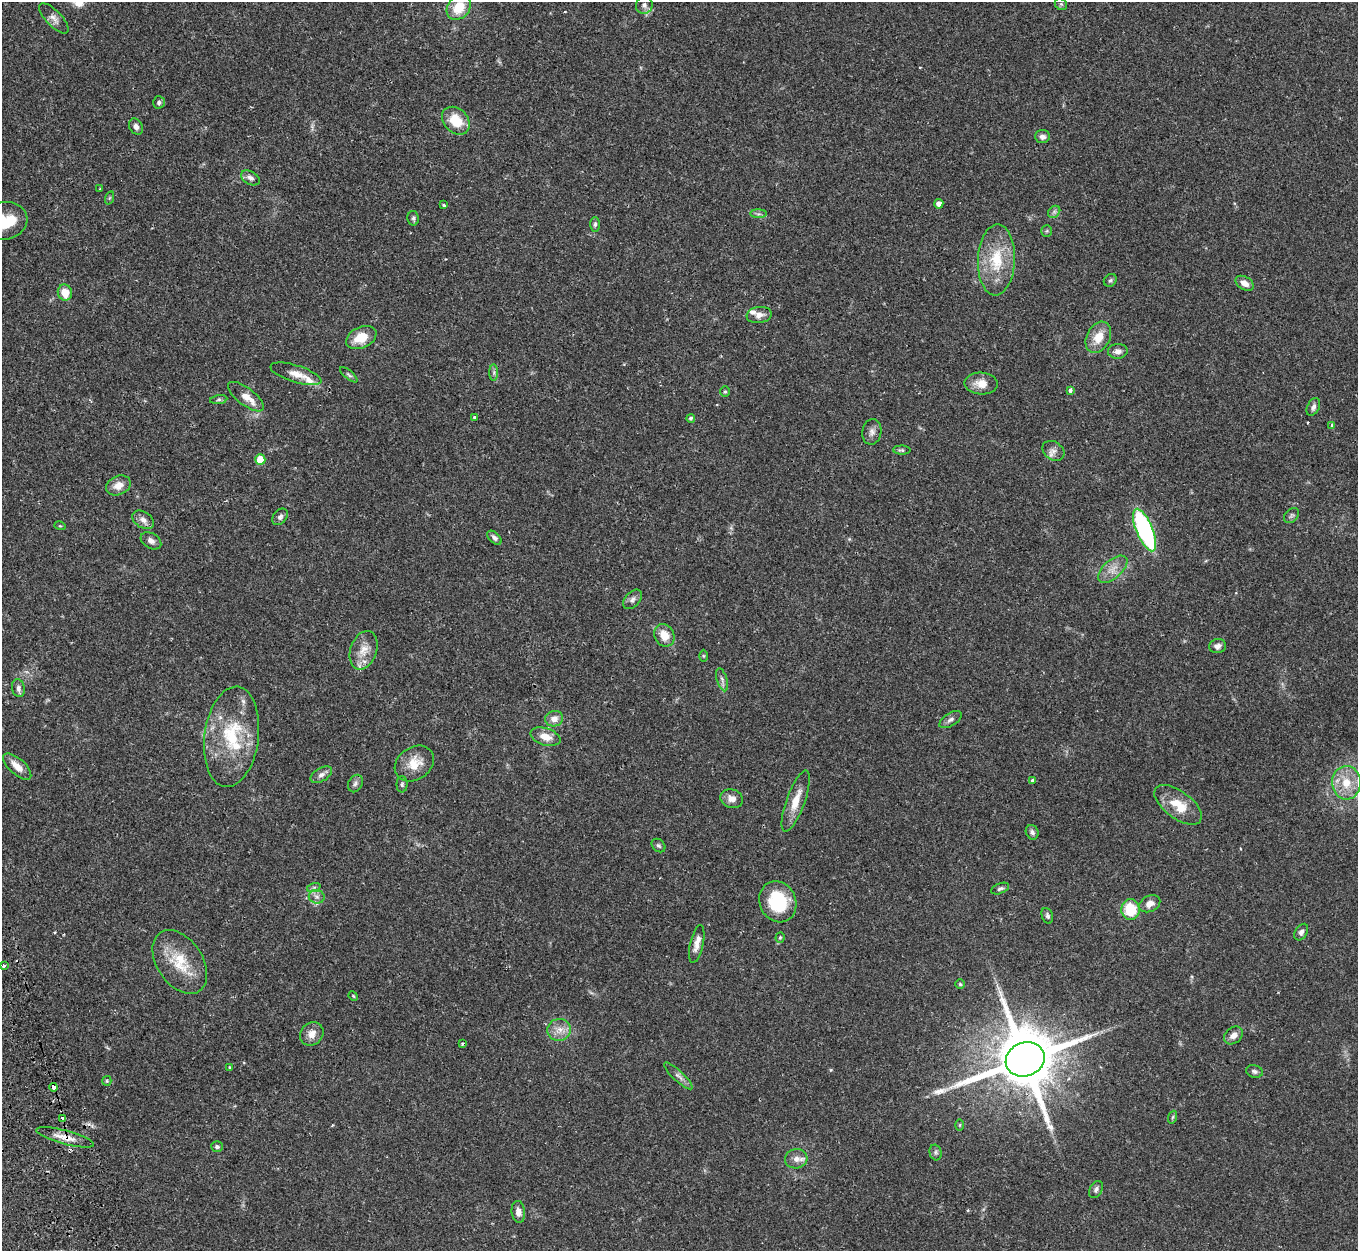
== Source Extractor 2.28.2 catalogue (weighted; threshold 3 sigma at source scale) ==
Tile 7 of 4 x 4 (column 3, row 2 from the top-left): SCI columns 2786-4141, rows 2682-3930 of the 5572 x 5527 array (HDU 1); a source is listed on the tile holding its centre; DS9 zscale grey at full resolution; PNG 1360 x 1253 px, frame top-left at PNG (2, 2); each listed source drawn as its Kron ellipse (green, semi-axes under 4 px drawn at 4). Shown black and unused: <1% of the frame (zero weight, under 2 of 3 exposures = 4% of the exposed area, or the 3 px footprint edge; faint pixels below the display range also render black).
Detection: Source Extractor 2.28.2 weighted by HDU 2 'WHT'; one run over the whole footprint, this tile lists its part. Background 0.082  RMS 0.0059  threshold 0.0265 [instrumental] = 3 sigma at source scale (4.5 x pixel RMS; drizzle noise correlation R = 1.50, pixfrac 1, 0.05/0.05 arcsec/px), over >= 5 px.
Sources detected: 113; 1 cosmic-ray / hot-pixel residue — neither listed nor drawn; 4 inside a brighter listed object's ellipse — not listed separately; the other 108 listed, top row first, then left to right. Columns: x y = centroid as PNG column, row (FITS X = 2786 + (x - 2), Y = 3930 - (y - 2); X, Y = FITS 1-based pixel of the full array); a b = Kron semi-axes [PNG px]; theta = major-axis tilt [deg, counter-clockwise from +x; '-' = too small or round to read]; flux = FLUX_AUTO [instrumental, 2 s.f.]
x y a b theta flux
1061 4 7 5 -44 1.1
644 5 9 8 - 2.2
459 7 14 10 49 13
54 18 19 8 -46 3.5
159 102 6 6 - 1.4
456 121 16 12 -46 13
136 127 8 6 -60 2.2
1042 137 7 6 - 2.5
250 178 10 6 -28 2.4
100 189 4 2 - 0.59
109 198 7 4 70 0.77
939 204 4 4 - 3.2
444 205 3 3 - 1.1
1054 212 7 5 45 1.4
758 214 8 4 0 1.2
413 218 7 5 -80 1.1
4 221 24 19 11 19
595 224 7 5 88 1.2
1047 231 6 5 - 0.9
996 260 35 18 87 23
1110 280 7 5 42 1.2
1245 283 10 6 -31 4.1
65 293 8 7 - 8
759 315 12 8 8 3.4
361 337 16 10 25 10
1098 337 16 11 63 9.4
1118 351 10 7 4 3.1
494 373 8 4 90 1.2
296 374 26 8 -17 6.3
349 375 10 4 -40 1.1
981 383 16 11 -2 6.5
1070 390 4 4 - 2.1
725 391 5 4 - 0.72
246 397 21 8 -37 6.6
219 400 9 4 8 1.2
1313 407 9 6 63 2
475 417 3 3 - 2.5
691 418 4 4 - 1.1
1332 425 4 3 - 1.8
872 432 13 9 81 2.9
902 450 8 4 -1 0.98
1053 451 12 9 -36 3
260 460 5 5 - 15
118 485 13 9 24 5
1291 516 9 6 45 1.3
280 517 9 6 47 1.9
143 520 12 8 -33 3.1
60 526 6 3 -17 0.54
1145 530 23 8 -68 90
494 538 8 5 -44 1.6
151 541 11 7 -31 2.6
1113 569 18 9 41 5.6
633 599 11 7 46 2.2
664 635 12 9 -59 7.8
1218 646 8 7 - 2.4
364 650 20 13 70 8
703 656 6 4 -89 0.66
722 680 12 5 -73 2
18 688 9 6 -78 2
554 719 9 7 19 3.9
950 720 12 6 32 2.1
232 737 50 27 83 39
545 737 15 8 -17 6.6
414 763 21 16 35 10
17 766 17 8 -42 6.3
321 775 12 6 32 2.4
1033 780 4 3 - 4.4
355 783 9 7 63 1.9
1346 783 17 14 -88 12
402 784 8 5 90 1.2
732 799 11 9 -18 4.2
796 801 32 9 70 9.6
1178 805 28 13 -37 13
1032 832 7 6 - 1.6
658 845 8 6 -42 1.2
314 887 7 4 19 1.1
1000 889 9 5 21 1.4
317 897 8 6 -9 2.1
778 902 21 18 -66 26
1150 904 11 8 27 4.3
1130 910 10 9 - 19
1047 916 8 5 -70 1.3
1301 932 9 6 57 2.2
780 937 5 4 - 0.76
697 944 19 6 78 4.4
180 962 35 23 -56 21
4 966 3 3 - 1.3
960 984 5 4 - 0.79
353 996 5 4 - 0.51
559 1030 12 11 - 5.4
312 1034 12 11 - 4.8
1233 1035 10 7 39 3.6
462 1044 4 3 - 0.75
1025 1059 20 17 21 4900
229 1067 4 3 - 0.58
1254 1071 8 6 -14 1.6
678 1076 19 5 -43 2.7
107 1081 5 4 - 0.74
53 1087 4 3 - 2.9
1173 1117 6 4 70 0.8
63 1118 4 3 - 3.4
960 1125 6 4 89 0.62
65 1137 30 7 -15 6.5
217 1147 6 5 - 1.4
936 1152 8 6 -74 1.3
796 1159 11 9 13 3.9
1096 1189 9 6 62 1.7
518 1212 11 6 -83 3.8
Overlapping masked pixels (flux is a lower limit): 2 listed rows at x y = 53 1087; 65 1137
Isophote crosses this tile's border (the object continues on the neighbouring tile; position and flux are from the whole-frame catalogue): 2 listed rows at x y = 459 7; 4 221